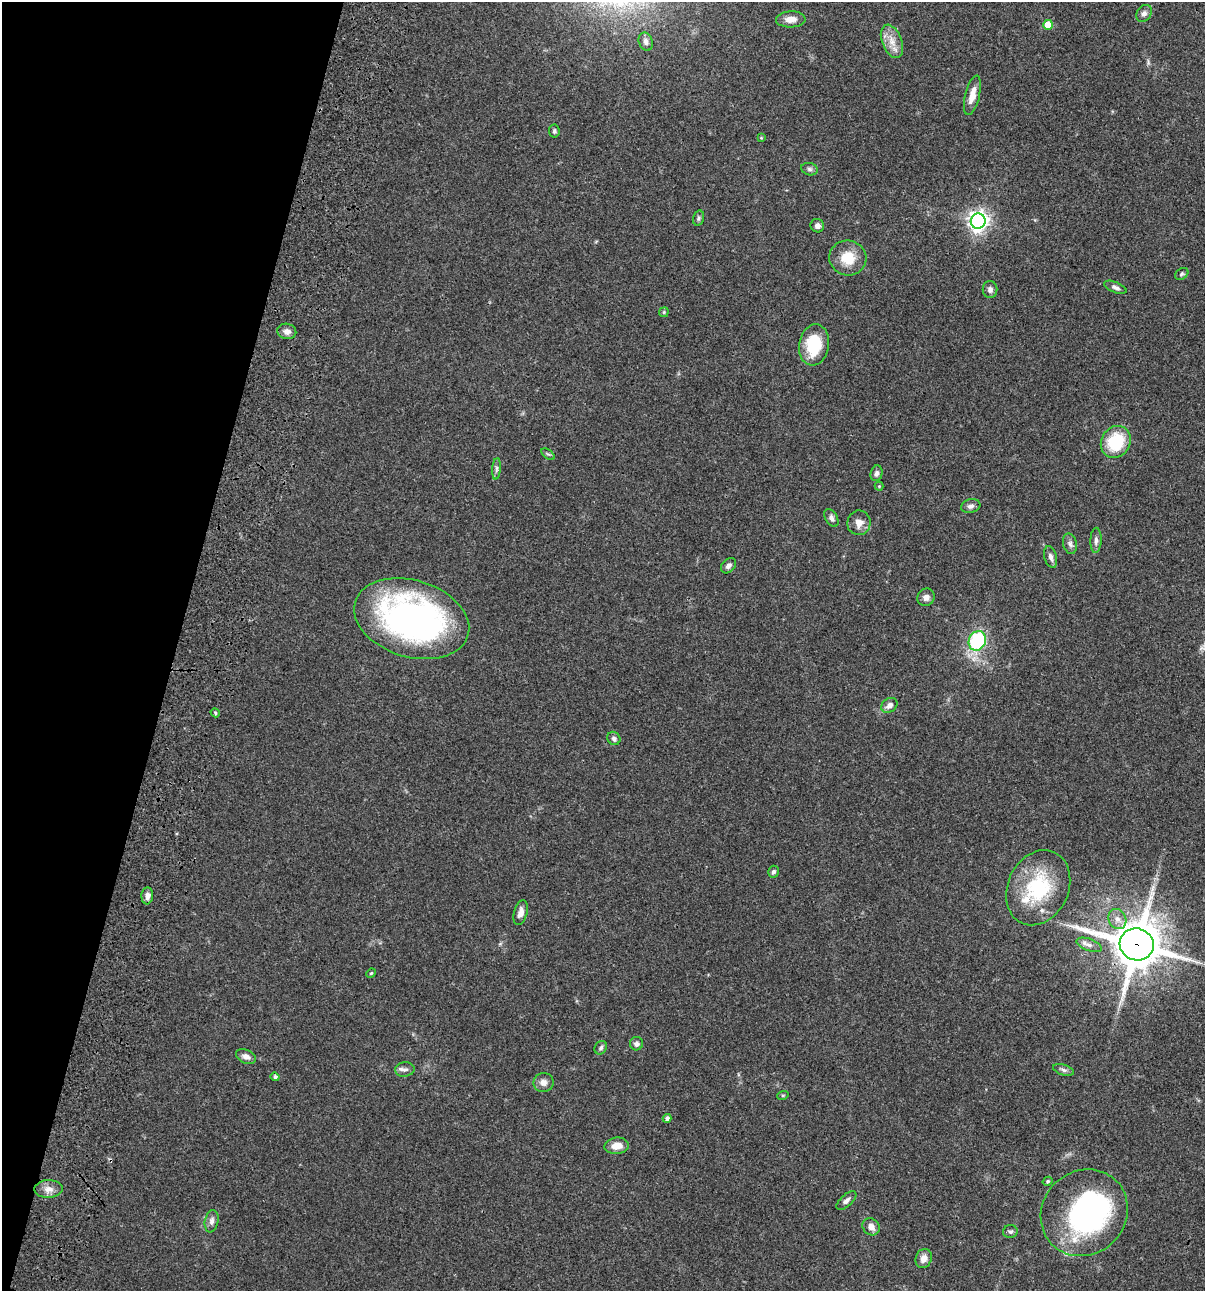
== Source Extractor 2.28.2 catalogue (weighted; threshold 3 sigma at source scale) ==
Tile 9 of 4 x 4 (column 1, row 3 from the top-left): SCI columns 235-1437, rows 1408-2696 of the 5405 x 5390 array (HDU 1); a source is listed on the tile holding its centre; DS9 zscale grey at full resolution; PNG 1207 x 1293 px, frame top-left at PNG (2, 2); each listed source drawn as its Kron ellipse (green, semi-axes under 4 px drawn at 4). Shown black and unused: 15% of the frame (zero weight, under 3 of 4 exposures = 9% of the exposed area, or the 3 px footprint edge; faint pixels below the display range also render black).
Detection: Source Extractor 2.28.2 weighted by HDU 2 'WHT'; one run over the whole footprint, this tile lists its part. Background 0.0462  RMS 0.0055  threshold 0.0249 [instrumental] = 3 sigma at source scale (4.5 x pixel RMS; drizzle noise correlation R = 1.50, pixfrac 1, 0.05/0.05 arcsec/px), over >= 5 px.
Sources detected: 67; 1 inside a brighter object's white glare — neither listed nor drawn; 3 inside a brighter listed object's ellipse — not listed separately; the other 63 listed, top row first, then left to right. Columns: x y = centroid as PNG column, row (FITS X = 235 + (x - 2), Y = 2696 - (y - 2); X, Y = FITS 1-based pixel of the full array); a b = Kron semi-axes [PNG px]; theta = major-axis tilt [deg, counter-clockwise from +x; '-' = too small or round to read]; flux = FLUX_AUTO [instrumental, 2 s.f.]
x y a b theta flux
1144 13 9 7 53 2
791 19 15 8 1 4.7
1048 25 5 5 - 11
892 41 17 10 -68 6.2
646 42 9 7 -69 2.2
972 95 20 7 76 6.4
554 131 6 5 - 1.1
761 138 4 4 - 0.44
809 169 8 6 -17 1.4
698 218 8 5 75 1.1
978 221 7 7 - 300
817 226 7 6 - 2
848 258 18 17 - 12
1182 274 7 5 38 1
1115 287 12 5 -22 1.9
990 289 8 7 - 1.9
664 312 5 4 - 0.79
287 331 9 7 -13 2.8
814 345 21 15 81 22
1116 442 16 14 58 24
548 454 7 4 -35 0.82
496 469 11 4 85 1.3
877 473 8 6 74 1.7
879 486 4 4 - 0.53
971 506 10 7 16 2
831 518 10 6 -60 1.9
859 523 12 11 - 4.4
1096 540 12 5 88 1.9
1070 544 10 7 -77 1.9
1051 557 11 6 -75 2.4
728 566 9 6 48 1.8
926 597 9 8 - 2.4
412 619 59 38 -17 180
977 641 10 8 65 41
889 705 8 6 36 2.7
215 713 5 4 - 0.76
614 738 7 6 - 1.6
773 872 6 5 - 1.3
1038 888 39 30 65 37
147 896 8 6 85 2.8
521 913 13 6 74 3.2
1117 919 10 8 -62 3.6
1137 944 17 16 - 2200
1089 945 13 6 -20 2.4
371 973 5 4 - 0.6
636 1044 7 6 - 2.1
601 1048 7 5 56 1.4
246 1057 10 6 -24 2.8
405 1069 10 7 7 1.8
1064 1070 11 5 -18 1.5
275 1077 4 4 - 1.6
543 1083 10 9 - 3
783 1095 6 3 18 0.55
667 1118 4 4 - 1.6
617 1146 12 8 6 5.2
1048 1181 5 4 - 0.78
48 1189 14 9 2 4
846 1200 12 6 42 2.1
1084 1213 45 41 44 100
212 1221 11 6 78 2.3
871 1227 9 8 - 3.2
1010 1231 7 6 - 1.4
924 1258 10 8 69 3.7
Overlapping masked pixels (flux is a lower limit): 1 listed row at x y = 1137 944